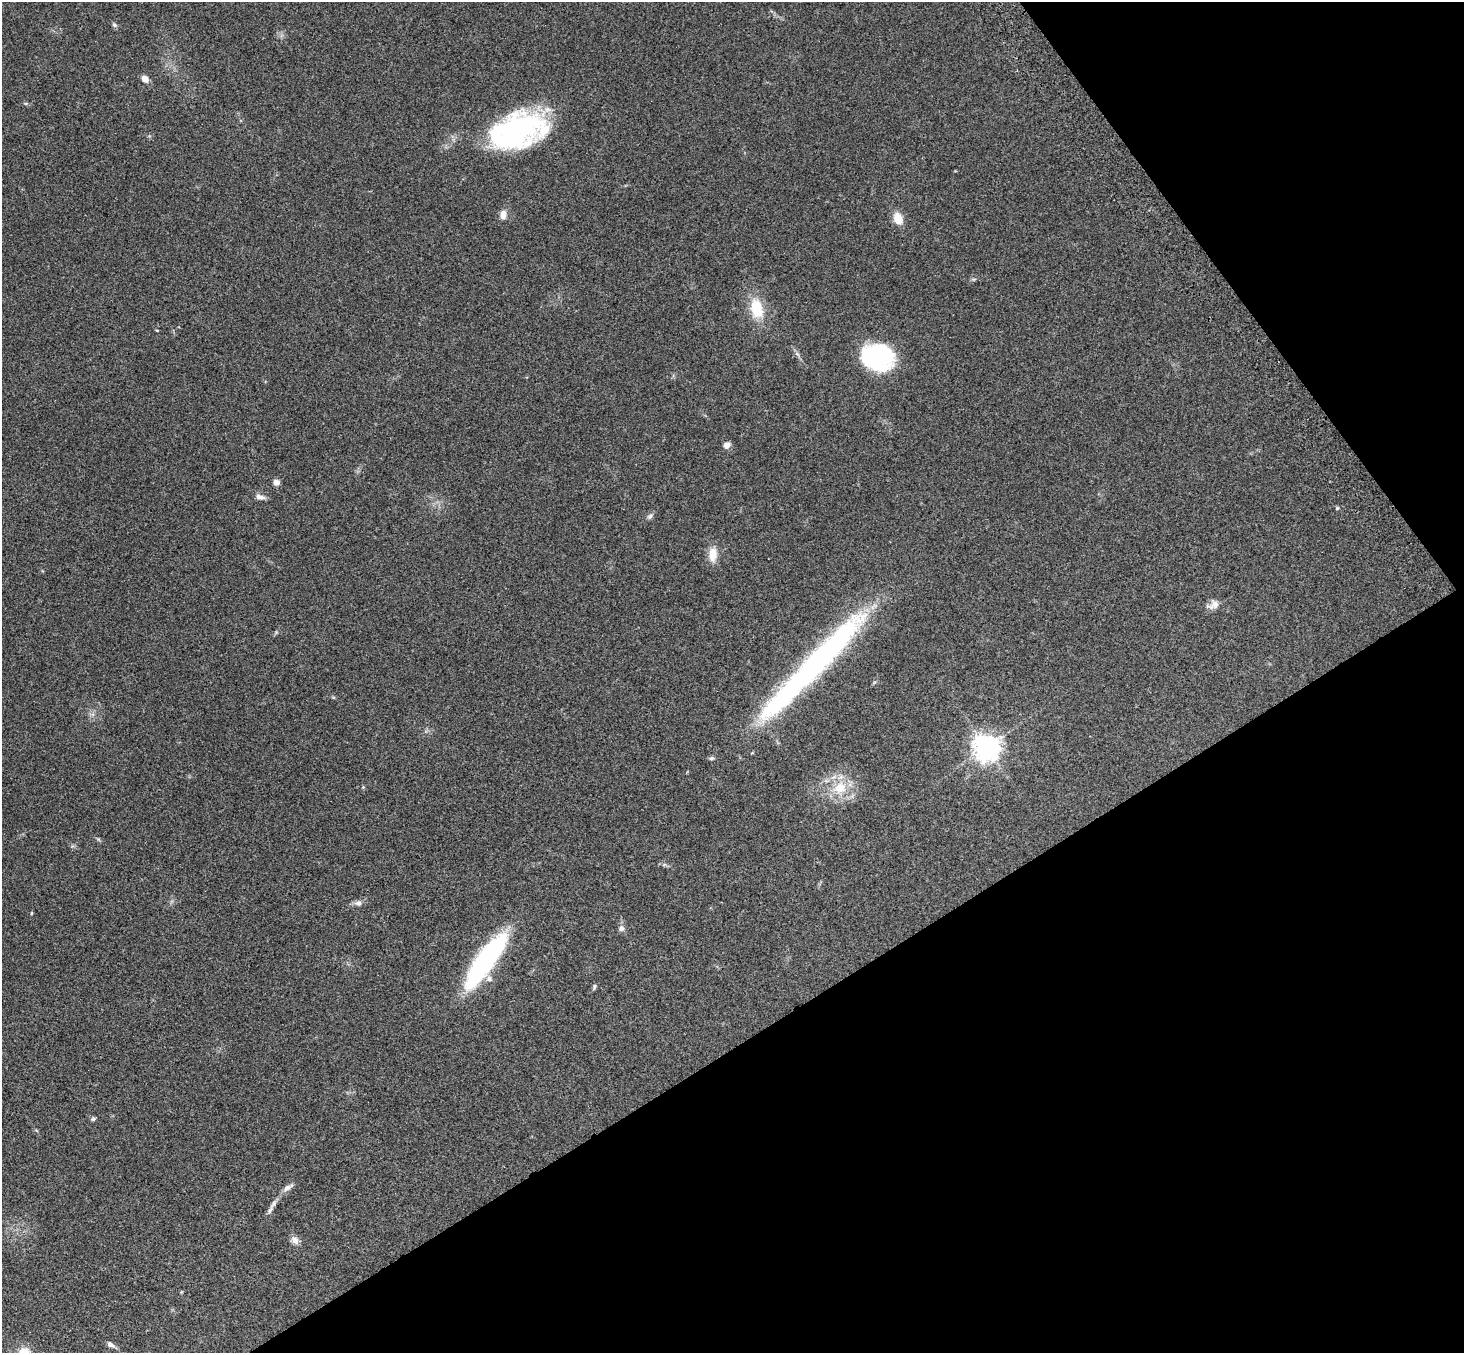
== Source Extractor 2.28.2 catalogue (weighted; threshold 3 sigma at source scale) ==
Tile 12 of 4 x 4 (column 4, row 3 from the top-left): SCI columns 4470-5931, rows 1705-3055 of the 6010 x 5974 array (HDU 1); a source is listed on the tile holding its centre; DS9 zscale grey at full resolution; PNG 1466 x 1355 px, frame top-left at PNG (2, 2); no overlay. Shown black and unused: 30% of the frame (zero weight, under 3 of 4 exposures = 5% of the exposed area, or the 3 px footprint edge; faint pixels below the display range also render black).
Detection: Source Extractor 2.28.2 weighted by HDU 2 'WHT'; one run over the whole footprint, this tile lists its part. Background 0.204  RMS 0.0084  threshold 0.0379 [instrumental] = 3 sigma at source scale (4.5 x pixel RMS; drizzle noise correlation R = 1.50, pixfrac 1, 0.05/0.05 arcsec/px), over >= 5 px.
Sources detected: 32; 1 long thin detection or spike segment (spike, bleed or trail) — not listed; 3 inside a brighter listed object's ellipse — not listed separately; the other 28 listed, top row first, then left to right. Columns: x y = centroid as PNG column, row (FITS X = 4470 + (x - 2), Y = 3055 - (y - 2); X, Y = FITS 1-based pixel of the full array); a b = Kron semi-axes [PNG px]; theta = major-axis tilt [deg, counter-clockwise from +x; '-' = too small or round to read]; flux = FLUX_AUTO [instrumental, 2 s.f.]
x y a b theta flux
114 25 7 5 -21 1.6
145 79 6 5 - 7.2
515 130 53 37 32 140
503 214 11 8 84 5.4
898 219 10 8 -65 15
757 308 25 15 -77 25
877 357 31 25 -12 89
727 445 7 6 - 4.9
276 482 7 6 - 3.9
260 497 11 6 -12 4.1
1337 508 5 5 - 1.1
650 516 8 6 44 2.2
713 554 20 11 87 9.8
1213 605 16 10 19 6
986 747 8 8 - 900
711 758 7 5 1 1.6
363 787 4 4 - 0.84
840 788 20 16 23 22
358 903 9 7 15 3.2
31 913 5 3 - 0.61
621 928 8 7 - 2.9
485 961 64 17 54 130
594 986 7 5 82 1.5
93 1119 6 5 - 1.6
288 1187 14 6 32 4
270 1210 13 5 67 3.3
295 1240 12 9 -57 4.5
110 1344 9 5 -34 3.5